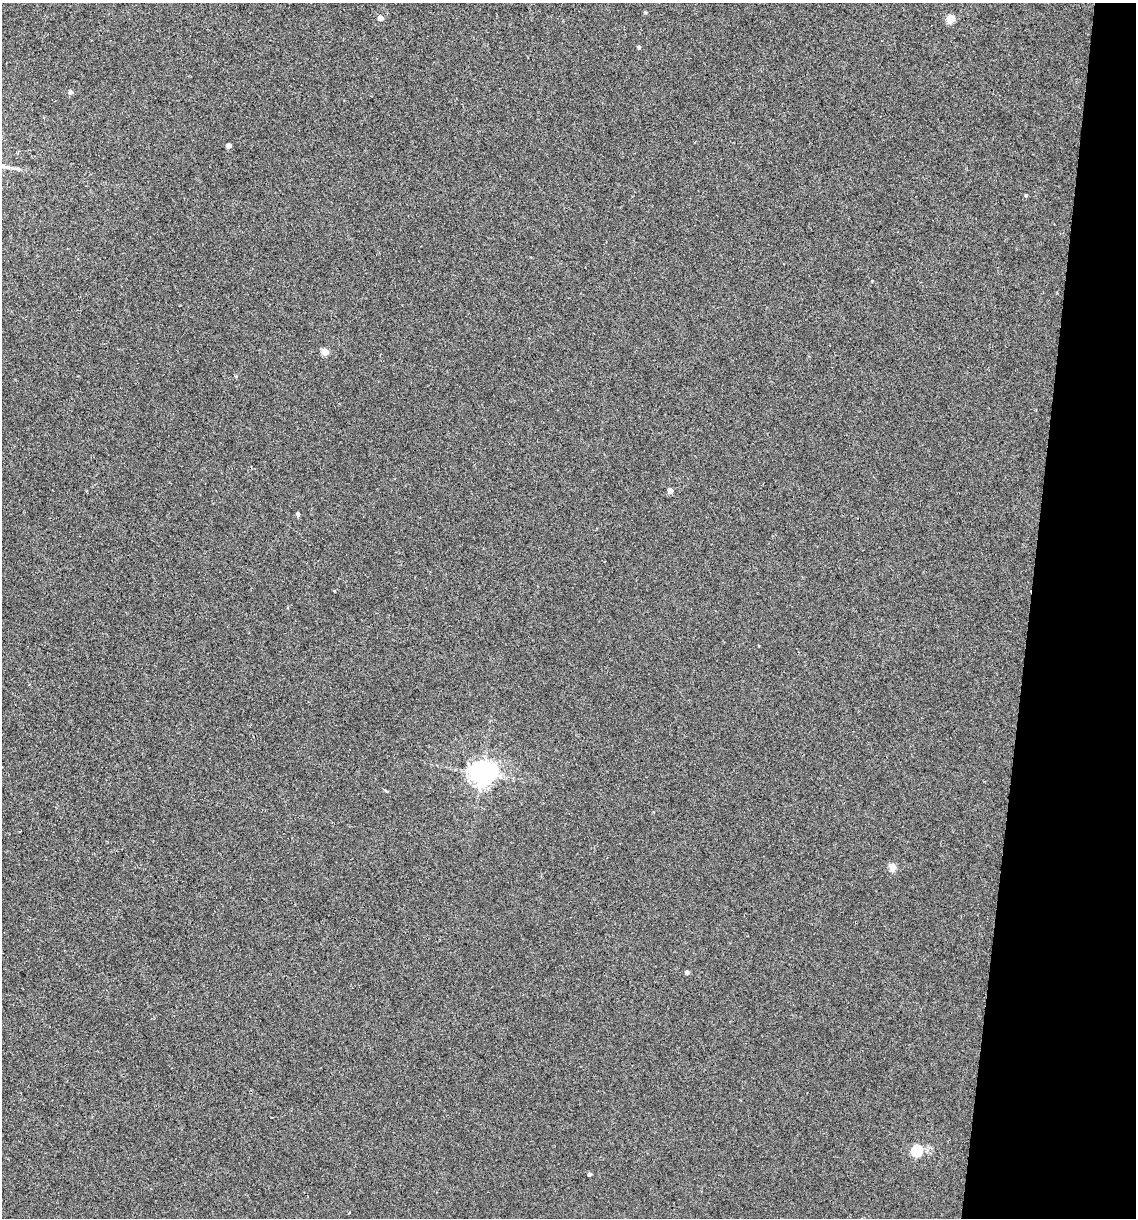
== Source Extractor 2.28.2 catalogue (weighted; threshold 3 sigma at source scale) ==
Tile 8 of 4 x 4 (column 4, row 2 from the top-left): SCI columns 3521-4654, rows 2435-3650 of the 4889 x 4866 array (HDU 1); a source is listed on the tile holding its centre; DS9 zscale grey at full resolution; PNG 1138 x 1220 px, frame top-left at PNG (2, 3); no overlay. Shown black and unused: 9% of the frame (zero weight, under 2 of 3 exposures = <1% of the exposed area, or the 3 px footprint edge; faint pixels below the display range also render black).
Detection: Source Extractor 2.28.2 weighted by HDU 2 'WHT'; one run over the whole footprint, this tile lists its part. Background 0.00157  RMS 0.005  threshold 0.0226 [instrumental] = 3 sigma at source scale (4.5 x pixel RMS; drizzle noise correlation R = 1.50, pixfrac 1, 0.05/0.05 arcsec/px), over >= 5 px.
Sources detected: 17; all 17 listed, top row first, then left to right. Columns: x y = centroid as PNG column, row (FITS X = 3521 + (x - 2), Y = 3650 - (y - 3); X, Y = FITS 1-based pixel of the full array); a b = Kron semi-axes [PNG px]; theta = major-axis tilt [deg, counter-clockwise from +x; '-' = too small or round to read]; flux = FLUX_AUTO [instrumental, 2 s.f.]
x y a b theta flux
645 12 5 3 - 0.52
380 18 4 4 - 4.2
950 19 5 5 - 15
639 47 4 3 - 1
70 92 5 4 - 2.3
228 145 4 4 - 3.8
1026 195 4 4 - 0.62
325 352 5 5 - 10
670 491 4 4 - 4.3
298 514 5 4 - 1.2
482 773 10 8 14 500
387 791 5 4 - 0.51
892 867 5 5 - 11
687 972 4 4 - 1.4
917 1150 6 5 - 47
590 1174 4 3 - 1.2
349 1213 4 2 - 0.31